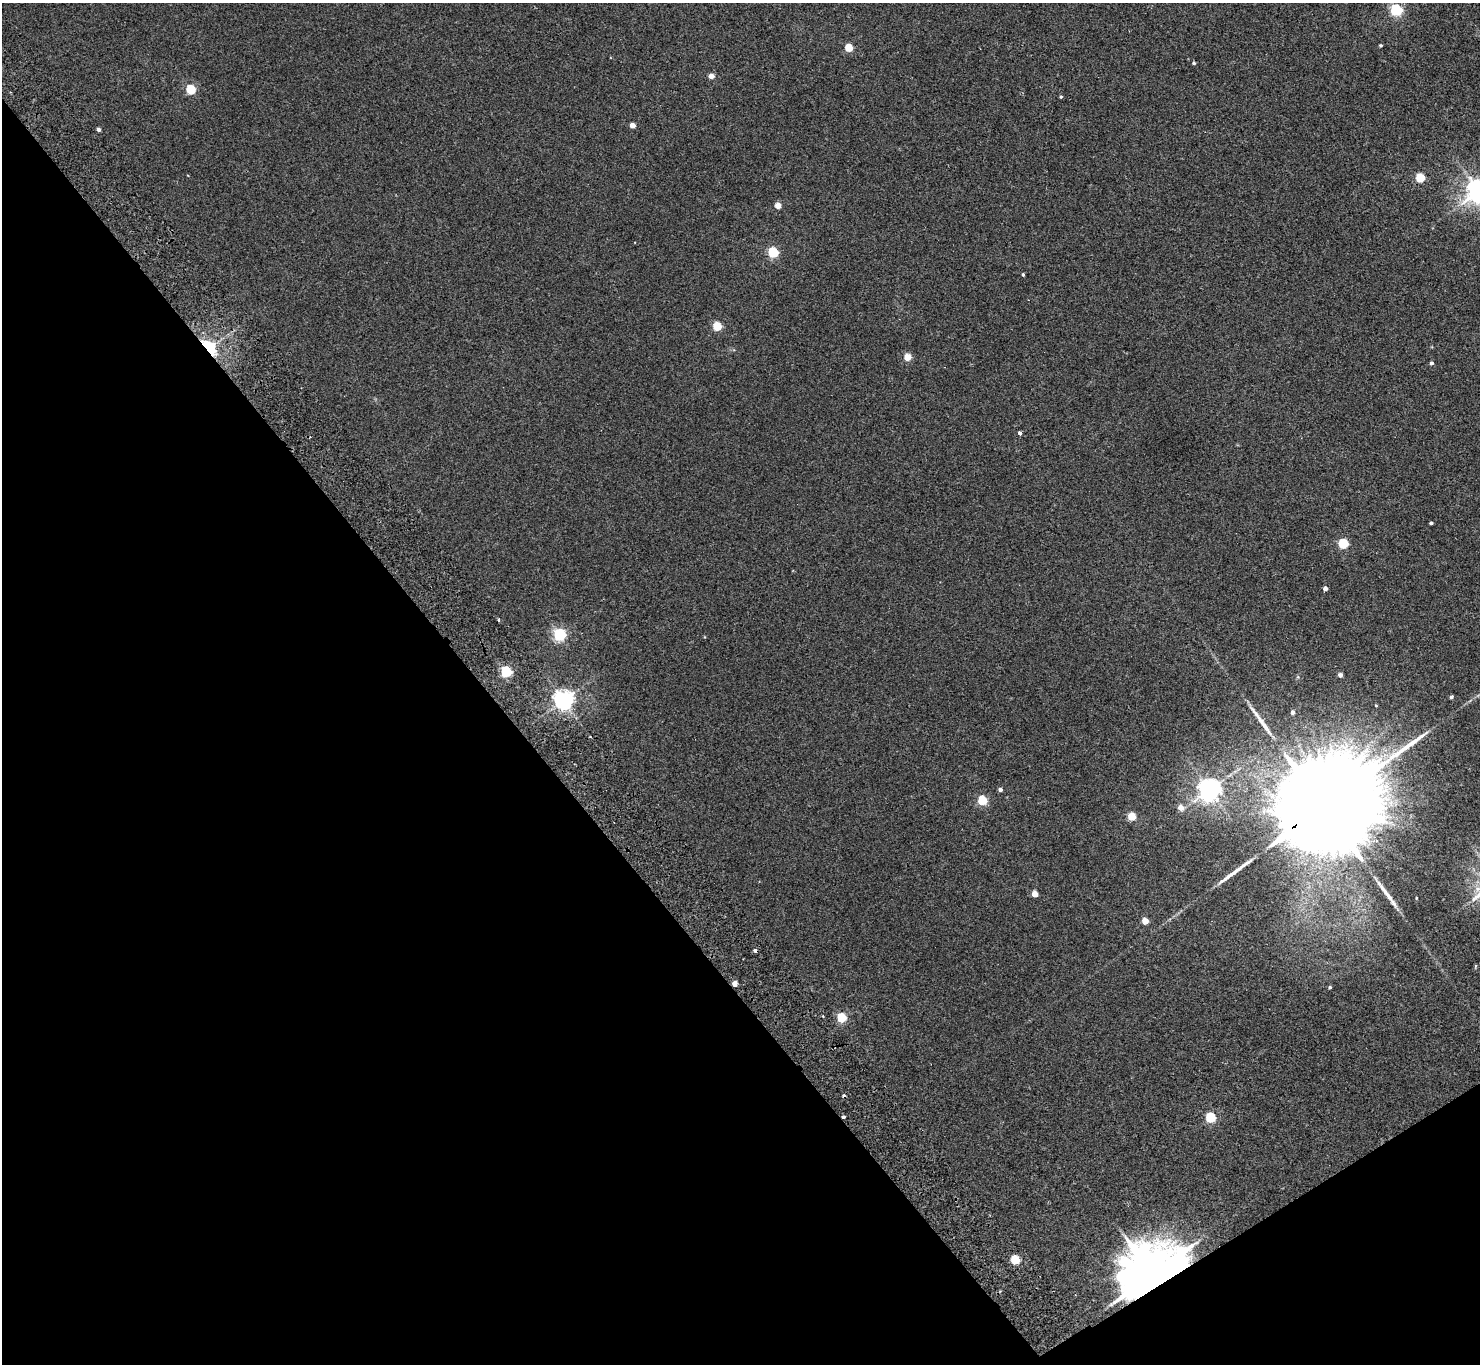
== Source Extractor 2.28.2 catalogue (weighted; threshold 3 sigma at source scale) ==
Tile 14 of 4 x 4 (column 2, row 4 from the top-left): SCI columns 1531-3008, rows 337-1698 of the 6013 x 5985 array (HDU 1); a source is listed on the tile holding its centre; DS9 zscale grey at full resolution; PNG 1482 x 1366 px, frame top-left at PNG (2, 3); no overlay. Shown black and unused: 36% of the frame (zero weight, under 2 of 3 exposures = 3% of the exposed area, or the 3 px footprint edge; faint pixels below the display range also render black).
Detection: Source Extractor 2.28.2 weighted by HDU 2 'WHT'; one run over the whole footprint, this tile lists its part. Background 0.0251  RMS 0.0068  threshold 0.0306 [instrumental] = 3 sigma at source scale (4.5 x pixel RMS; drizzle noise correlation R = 1.50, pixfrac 1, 0.05/0.05 arcsec/px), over >= 5 px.
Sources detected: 51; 4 cosmic-ray / hot-pixel residue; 3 long thin detections or spike segments (spike, bleed or trail) — not listed; the other 44 listed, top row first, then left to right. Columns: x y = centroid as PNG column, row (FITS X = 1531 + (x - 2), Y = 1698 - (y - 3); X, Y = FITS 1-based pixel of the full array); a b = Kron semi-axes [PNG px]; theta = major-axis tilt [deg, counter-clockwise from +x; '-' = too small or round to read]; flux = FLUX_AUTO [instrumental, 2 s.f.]
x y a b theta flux
1396 10 5 5 - 85
1381 45 3 3 - 0.86
849 48 5 4 - 21
1194 63 4 4 - 1
711 76 4 4 - 6.2
191 90 5 5 - 43
1061 97 3 3 - 0.8
632 125 4 4 - 5.9
98 129 4 3 - 2.6
1420 178 5 5 - 33
1479 191 8 7 - 680
778 206 4 4 - 9
773 253 5 5 - 61
1023 275 4 3 - 1
717 326 5 5 - 27
210 347 24 12 -50 27
907 357 4 4 - 13
1431 363 4 4 - 1.5
1020 433 4 3 - 2.7
1431 523 3 3 - 1.3
1343 544 5 5 - 42
1325 588 4 4 - 3.2
498 620 3 3 - 1.6
559 635 5 5 - 100
506 672 5 5 - 75
1340 675 4 4 - 2.8
1451 697 4 3 - 1.2
564 700 6 6 - 380
1292 712 4 4 - 2.1
1000 790 4 4 - 2
1209 790 7 7 - 510
982 801 5 5 - 36
1181 807 6 5 - 4.7
1322 808 49 19 33 40000
1132 817 5 5 - 22
1035 894 5 4 - 8.9
1416 898 3 3 - 0.49
1145 921 4 4 - 10
1475 966 6 4 88 0.61
1330 987 4 3 - 0.93
841 1018 5 5 - 34
1210 1118 5 5 - 50
1015 1260 5 5 - 34
1152 1274 17 13 33 5200
Overlapping masked pixels (flux is a lower limit): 3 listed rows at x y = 210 347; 1322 808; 1152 1274
Isophote crosses this tile's border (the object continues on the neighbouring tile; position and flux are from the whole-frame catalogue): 1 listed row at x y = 1479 191